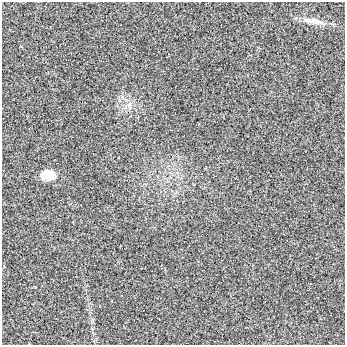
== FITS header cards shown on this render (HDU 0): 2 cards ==
NAXIS1  =                  343 / length of data axis 1
NAXIS2  =                  343 / length of data axis 2

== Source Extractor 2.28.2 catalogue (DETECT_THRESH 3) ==
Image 343 x 343 px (HDU 0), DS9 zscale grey, 1 PNG px = 1 image px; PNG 347 x 347 px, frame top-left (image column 1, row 343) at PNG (2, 2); no overlay
Background 3.42e-04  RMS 0.0092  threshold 0.0275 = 3 sigma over >= 5 px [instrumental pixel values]
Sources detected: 4; all 4 listed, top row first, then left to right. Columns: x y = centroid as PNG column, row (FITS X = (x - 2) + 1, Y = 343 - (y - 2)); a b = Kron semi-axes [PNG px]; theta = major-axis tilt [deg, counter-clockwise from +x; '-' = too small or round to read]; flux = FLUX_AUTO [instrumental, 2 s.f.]
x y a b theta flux
308 20 14 7 -20 3.9
317 22 15 8 4 4
129 105 9 6 -83 2.4
48 175 14 9 2 12